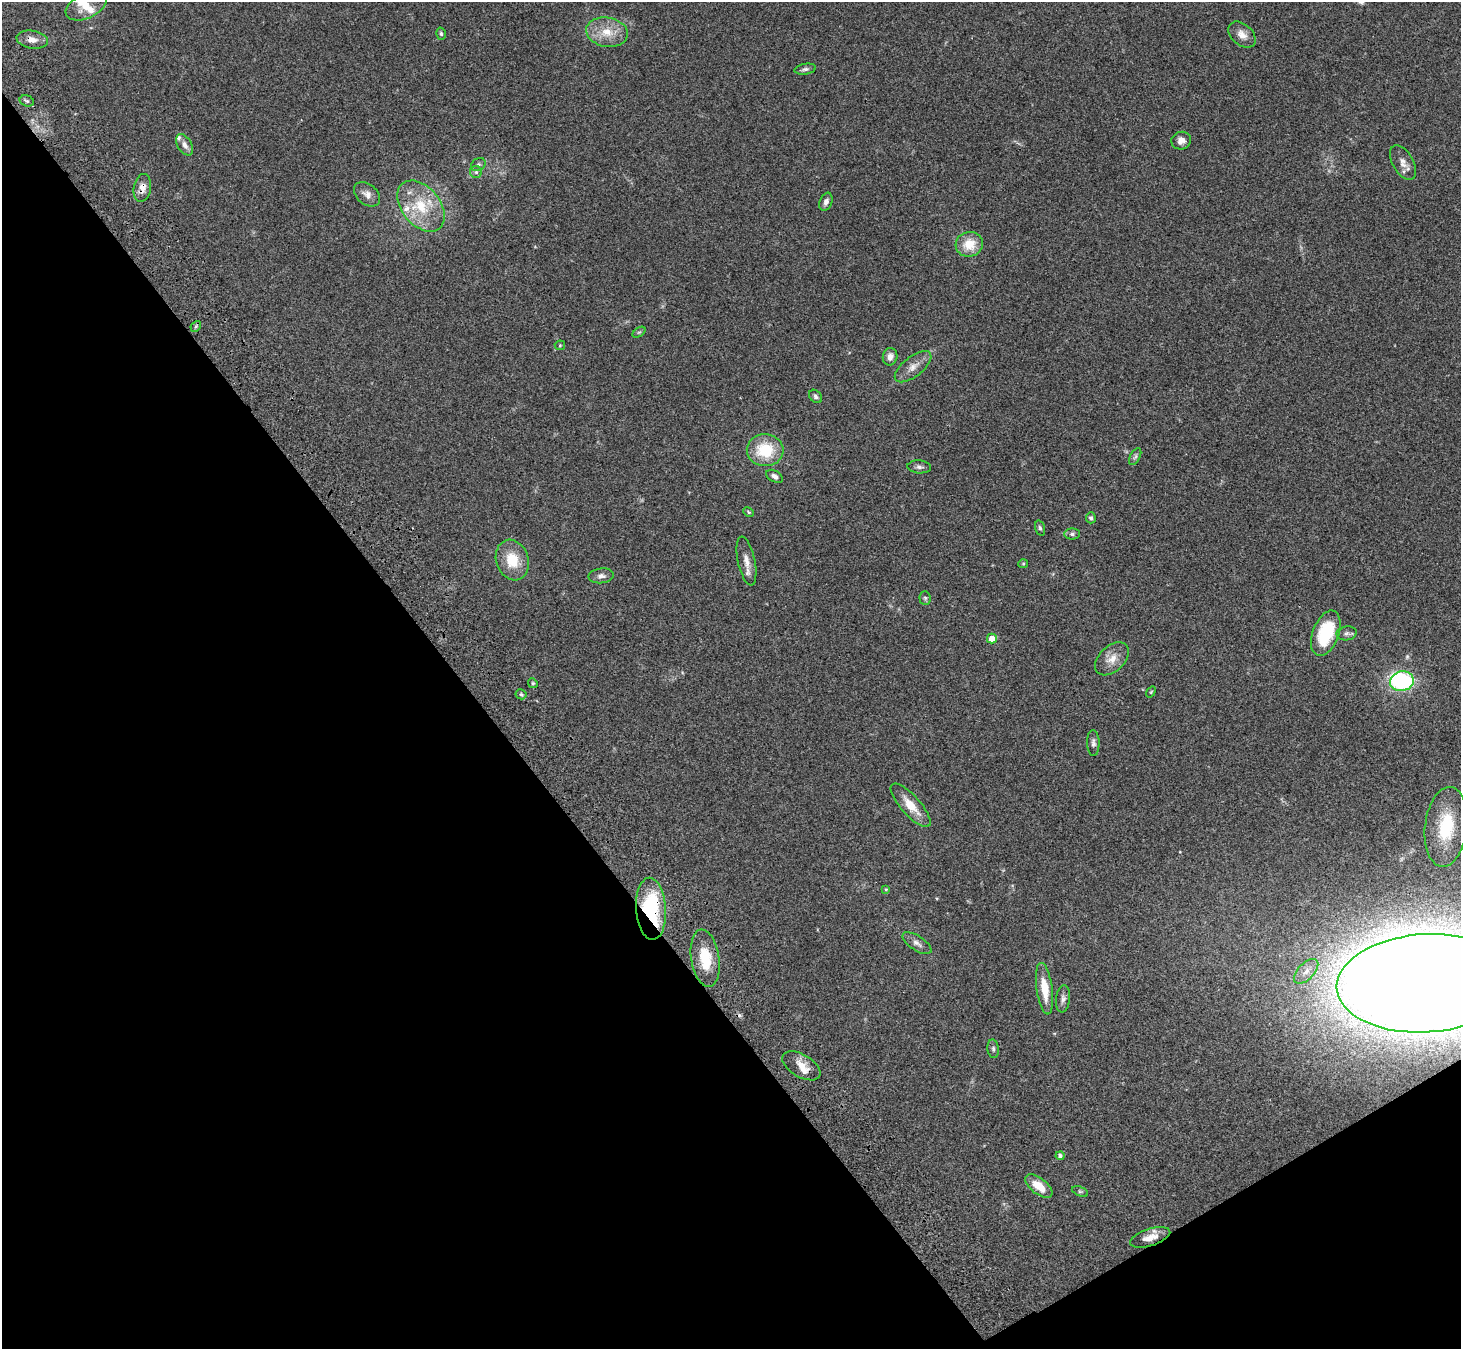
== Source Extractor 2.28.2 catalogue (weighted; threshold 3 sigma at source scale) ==
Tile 14 of 4 x 4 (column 2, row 4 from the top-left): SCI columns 1565-3023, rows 372-1718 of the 6043 x 5998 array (HDU 1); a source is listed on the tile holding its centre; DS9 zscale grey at full resolution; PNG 1463 x 1351 px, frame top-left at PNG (2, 2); each listed source drawn as its Kron ellipse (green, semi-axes under 4 px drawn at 4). Shown black and unused: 35% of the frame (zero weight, under 3 of 4 exposures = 6% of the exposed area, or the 3 px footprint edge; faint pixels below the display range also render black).
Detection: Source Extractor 2.28.2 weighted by HDU 2 'WHT'; one run over the whole footprint, this tile lists its part. Background 0.0413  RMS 0.005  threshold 0.0225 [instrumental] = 3 sigma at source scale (4.5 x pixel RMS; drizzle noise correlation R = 1.50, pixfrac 1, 0.05/0.05 arcsec/px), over >= 5 px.
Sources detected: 68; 1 too faint to see at this stretch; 1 inside a brighter object's white glare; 1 cosmic-ray / hot-pixel residue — neither listed nor drawn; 4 inside a brighter listed object's ellipse — not listed separately; the other 61 listed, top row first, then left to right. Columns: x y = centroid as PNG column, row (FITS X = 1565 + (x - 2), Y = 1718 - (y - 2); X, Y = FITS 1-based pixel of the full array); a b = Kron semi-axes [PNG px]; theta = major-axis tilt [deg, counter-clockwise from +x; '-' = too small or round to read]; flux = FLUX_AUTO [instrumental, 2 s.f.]
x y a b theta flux
86 6 21 12 24 7.3
607 32 21 14 -11 9.5
441 34 6 4 -74 0.75
1242 35 16 10 -42 4
32 40 16 9 -10 3.8
805 69 11 5 9 1.4
27 101 7 5 -17 1
1181 141 10 9 - 2.8
185 145 12 7 -59 2.7
1403 163 19 10 -59 3.9
478 165 8 6 35 1.2
476 172 6 6 - 1.1
142 188 14 8 80 3.7
367 194 15 10 -39 3.2
826 202 9 6 69 1.9
421 206 29 19 -51 19
969 244 14 12 15 9.9
196 326 6 4 47 0.74
639 332 7 4 35 0.77
560 345 5 5 - 0.58
890 357 9 7 78 2.8
913 367 22 10 38 4.8
816 396 7 5 -46 1.3
765 450 18 16 -4 19
1135 457 9 5 63 1.1
919 467 12 6 -4 1.8
775 476 9 5 -30 2.1
749 512 5 3 - 0.59
1091 518 5 5 - 1
1040 528 8 4 -75 0.92
1072 534 8 5 1 1.2
512 560 21 16 -71 13
746 561 25 8 -78 4.6
1023 564 5 4 - 0.51
601 576 12 7 6 2.2
925 598 6 5 - 0.91
1326 633 24 13 69 24
1347 633 10 7 9 1.5
992 639 5 4 - 5.6
1112 659 20 12 43 6
1402 681 12 9 13 52
533 683 5 4 - 0.63
1151 692 6 3 54 0.47
521 694 5 5 - 0.72
1093 743 13 6 -88 1.7
911 805 28 9 -48 8.6
1446 827 40 21 83 26
886 889 4 3 - 0.48
651 909 31 15 -87 45
917 943 16 7 -33 2.6
705 958 29 14 -81 16
1306 971 15 8 46 3.9
1426 983 90 49 3 2300
1044 989 26 8 -82 10
1063 999 14 7 83 2
993 1049 9 5 -83 1.3
801 1066 21 11 -31 6.2
1060 1156 4 4 - 1.1
1039 1186 16 8 -39 8.1
1080 1191 8 4 -22 0.86
1150 1237 21 8 18 5.7
Overlapping masked pixels (flux is a lower limit): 3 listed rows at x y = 32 40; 142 188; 651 909
Isophote crosses this tile's border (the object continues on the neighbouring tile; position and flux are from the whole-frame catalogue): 1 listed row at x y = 1426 983